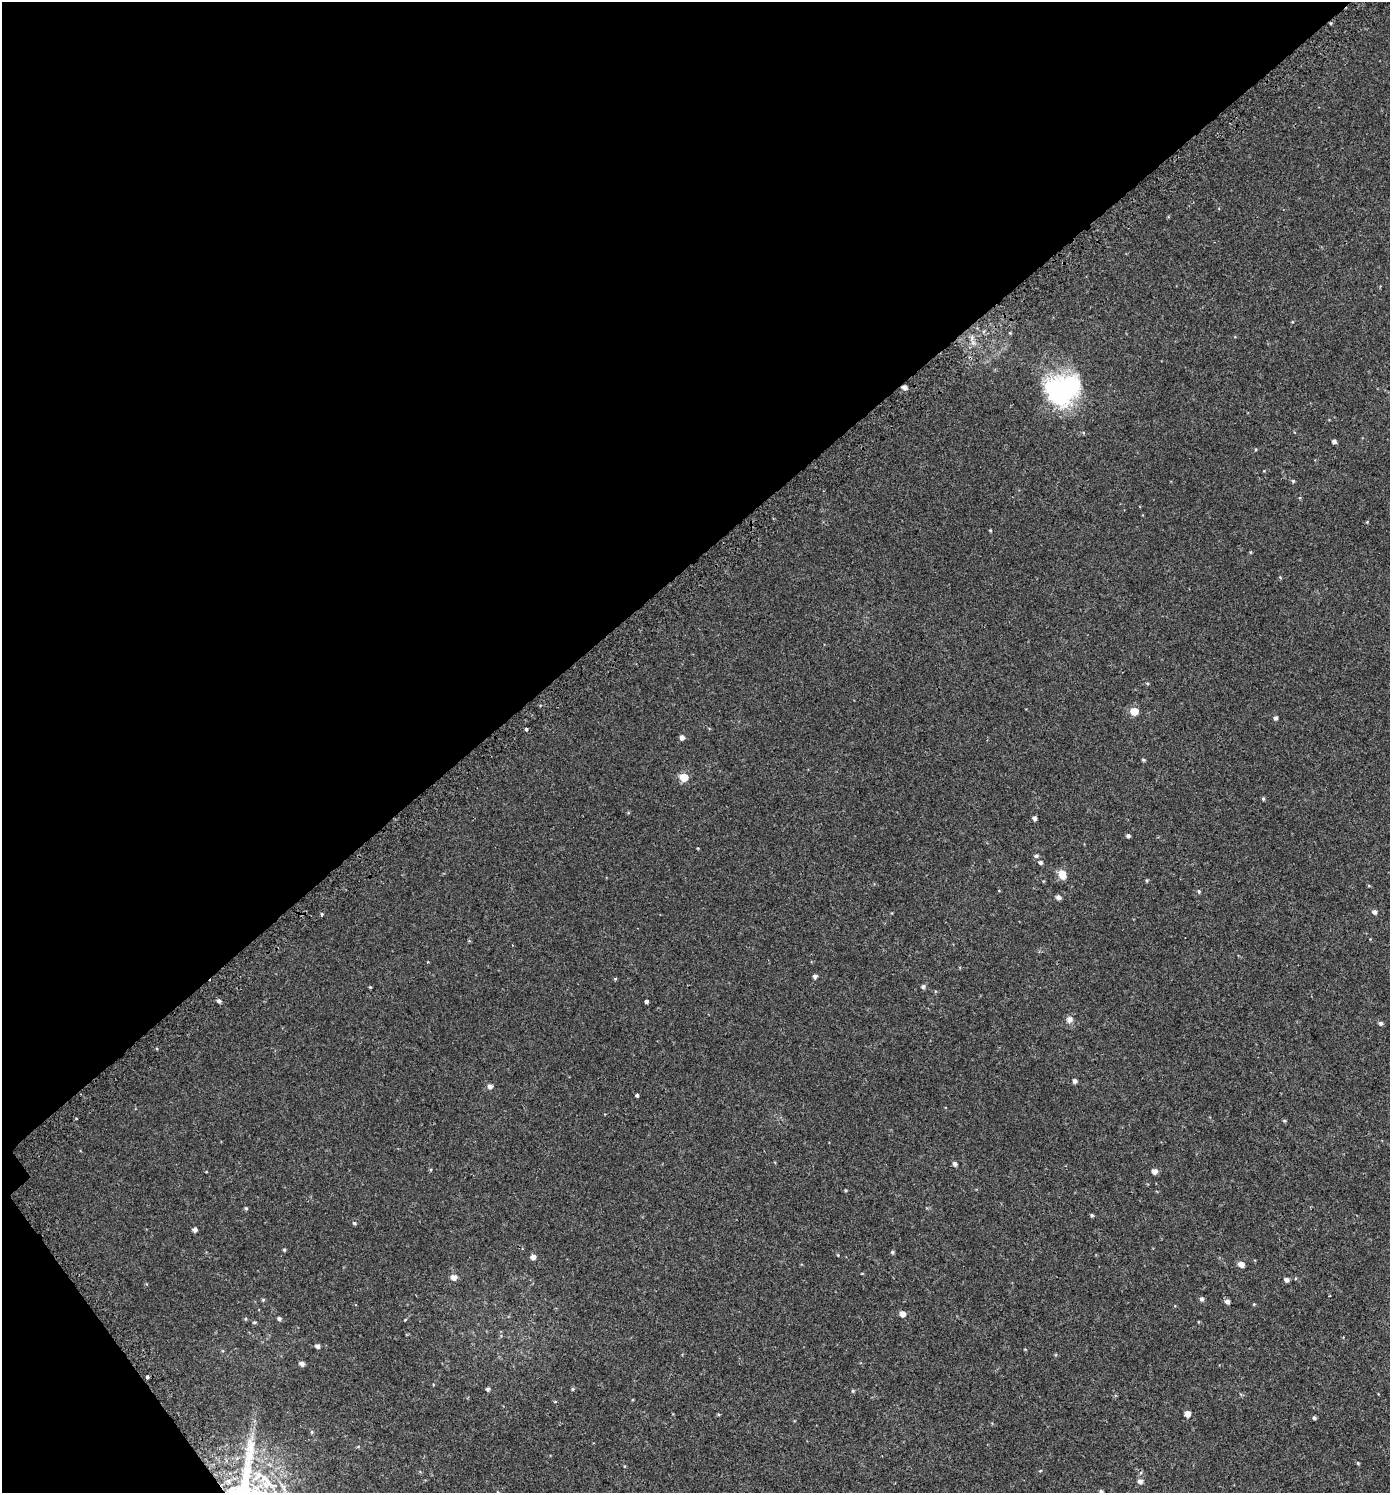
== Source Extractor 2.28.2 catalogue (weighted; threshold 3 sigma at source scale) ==
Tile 5 of 4 x 4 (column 1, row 2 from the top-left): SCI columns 262-1649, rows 3042-4532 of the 6014 x 6073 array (HDU 1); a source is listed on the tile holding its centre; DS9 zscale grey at full resolution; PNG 1392 x 1495 px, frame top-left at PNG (2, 2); no overlay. Shown black and unused: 39% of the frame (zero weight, under 2 of 3 exposures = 3% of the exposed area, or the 3 px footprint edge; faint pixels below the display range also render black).
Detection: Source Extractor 2.28.2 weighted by HDU 2 'WHT'; one run over the whole footprint, this tile lists its part. Background 0.00247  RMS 0.0043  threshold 0.0193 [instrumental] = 3 sigma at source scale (4.5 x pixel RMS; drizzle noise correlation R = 1.50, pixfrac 1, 0.0396/0.0396 arcsec/px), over >= 5 px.
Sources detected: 79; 1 inside a brighter object's white glare — not listed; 1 inside a brighter listed object's ellipse — not listed separately; the other 77 listed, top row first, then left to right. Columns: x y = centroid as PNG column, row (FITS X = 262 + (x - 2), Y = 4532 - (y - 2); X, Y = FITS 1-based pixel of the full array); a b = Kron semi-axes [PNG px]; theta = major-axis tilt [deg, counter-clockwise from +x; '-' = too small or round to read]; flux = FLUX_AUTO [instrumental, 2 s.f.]
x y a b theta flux
1330 23 4 3 - 0.39
1010 333 4 3 - 0.37
972 338 7 5 72 1.2
904 387 5 4 - 1.6
1060 393 52 29 -50 39
1334 441 4 4 - 1.2
1293 481 4 4 - 0.52
990 530 4 3 - 0.37
1250 552 5 3 - 0.36
1280 577 5 3 - 0.34
1134 711 5 5 - 8.7
1276 718 5 4 - 0.96
526 729 3 3 - 1.3
682 737 6 5 - 1.4
1143 760 5 4 - 0.5
684 777 6 5 - 12
1263 799 5 4 - 0.57
1034 818 4 4 - 1.3
1128 836 4 4 - 0.94
1036 856 6 5 - 0.82
1040 862 5 5 - 0.82
1062 875 10 7 -73 4.3
1147 880 5 4 - 0.43
1369 886 5 3 - 0.37
1199 891 5 4 - 0.56
1058 897 5 5 - 1.4
1374 912 6 5 - 1.3
322 915 4 3 - 0.72
815 976 5 4 - 1.1
615 979 4 4 - 0.41
370 987 4 3 - 0.35
923 987 6 5 - 0.94
219 1001 5 4 - 1
646 1002 4 3 - 2.8
1069 1019 10 10 - 1.9
1381 1023 5 5 - 0.97
1075 1081 5 4 - 1.3
490 1086 5 5 - 1.5
637 1095 4 3 - 2
1284 1121 5 4 - 0.5
955 1164 5 4 - 1.1
1154 1171 5 5 - 2.4
846 1190 5 3 - 0.38
246 1208 4 4 - 0.6
1092 1215 4 4 - 0.58
354 1223 5 4 - 0.59
195 1230 4 4 - 1.4
284 1250 4 4 - 0.46
892 1252 5 4 - 0.61
838 1255 5 3 - 0.35
533 1257 5 5 - 2
1241 1264 6 5 - 2.8
454 1277 6 5 - 2.7
1286 1280 5 4 - 1.4
1202 1299 5 5 - 0.93
263 1300 5 4 - 0.5
1227 1301 6 5 - 1.3
1254 1304 4 3 - 0.33
902 1314 5 5 - 3
245 1319 5 4 - 0.47
279 1319 5 5 - 0.81
254 1322 5 4 - 0.5
318 1346 5 4 - 1.3
302 1364 5 4 - 1.6
147 1377 3 3 - 11
488 1389 5 4 - 0.85
573 1389 5 4 - 0.51
853 1391 5 4 - 0.5
555 1402 4 3 - 0.48
1187 1414 5 5 - 3.2
1314 1418 4 4 - 0.77
312 1432 6 4 -89 0.52
358 1447 5 3 - 0.38
1358 1463 5 4 - 0.46
1140 1481 6 6 - 1.7
267 1482 42 18 -39 22
1101 1491 4 4 - 0.73
Overlapping masked pixels (flux is a lower limit): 2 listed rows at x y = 1330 23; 904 387
Isophote crosses this tile's border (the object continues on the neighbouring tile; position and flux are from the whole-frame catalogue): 1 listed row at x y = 1101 1491